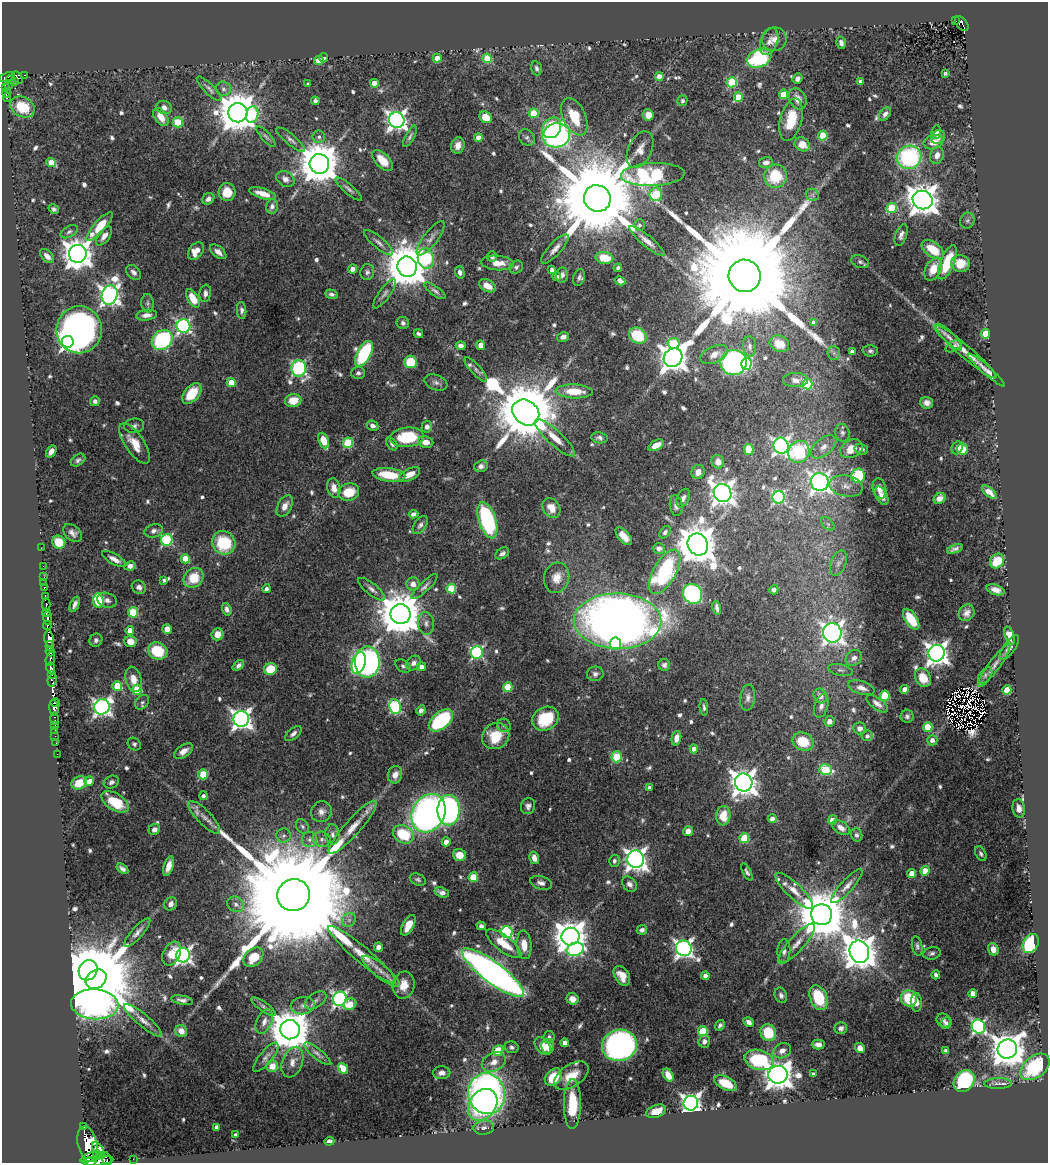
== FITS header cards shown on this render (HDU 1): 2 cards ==
NAXIS1  =                 1046
NAXIS2  =                 1161

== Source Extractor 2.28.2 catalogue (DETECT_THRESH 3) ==
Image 1046 x 1161 px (HDU 1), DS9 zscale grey, 1 PNG px = 1 image px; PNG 1050 x 1165 px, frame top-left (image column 1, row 1161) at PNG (2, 2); each listed source drawn as its Kron ellipse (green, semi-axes under 4 px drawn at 4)
Background 0.437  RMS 0.014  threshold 0.0422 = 3 sigma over >= 5 px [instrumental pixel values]
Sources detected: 710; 7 with non-positive FLUX_AUTO (blend fragments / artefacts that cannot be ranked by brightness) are neither listed nor drawn; of the other 703, the 500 brightest by FLUX_AUTO listed and drawn (203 fainter detections omitted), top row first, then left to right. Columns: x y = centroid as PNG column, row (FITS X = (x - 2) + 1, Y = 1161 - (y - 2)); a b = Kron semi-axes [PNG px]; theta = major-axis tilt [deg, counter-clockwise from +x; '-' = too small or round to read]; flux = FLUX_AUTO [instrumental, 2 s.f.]
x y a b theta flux
956 21 2 2 - 3.8
962 23 8 5 -50 24
774 39 12 12 - 9.3
769 42 14 8 68 6.5
841 43 6 4 -75 3.9
323 58 4 3 - 3.3
437 58 4 4 - 8.7
487 58 5 4 - 35
759 58 13 9 23 110
319 60 5 4 - 18
536 68 7 5 -74 2.8
945 73 4 3 - 2.4
25 75 3 2 - 9.2
659 76 4 4 - 9.7
7 77 8 3 21 150
17 78 7 4 -51 88
10 79 4 3 - 34
798 79 5 4 - 4.9
15 82 3 3 - 19
732 82 5 5 - 62
861 82 4 4 - 3.4
374 83 4 4 - 16
308 84 4 3 - 2.3
8 86 3 2 - 16
5 87 3 3 - 44
209 89 17 5 -45 3.7
223 89 7 7 - 3.8
6 93 5 3 - 40
783 94 4 4 - 23
738 97 4 4 - 24
7 98 4 2 - 12
798 99 11 8 -63 9.6
315 101 4 4 - 3
682 101 5 5 - 2.4
23 107 13 9 -28 30
164 107 8 6 -23 5.1
238 113 9 9 - 3500
534 113 5 5 - 35
885 114 7 5 52 3.8
252 115 8 6 75 58
648 115 6 5 - 11
161 117 10 6 -56 12
486 117 7 5 -34 15
574 117 20 11 -65 31
397 120 8 7 - 570
791 120 22 10 75 31
178 122 5 5 - 50
552 128 11 9 55 52
936 132 7 5 79 3.1
556 135 14 12 12 250
823 135 5 4 - 47
410 136 12 4 62 2.7
266 137 13 4 -47 2.7
319 137 6 6 - 2.8
938 137 7 6 - 4.9
478 138 4 4 - 13
527 138 9 7 -55 2.8
291 140 18 5 -40 4.3
933 142 10 7 17 10
802 144 8 6 -31 14
458 145 8 6 74 7.7
640 150 19 11 65 11
937 155 9 6 70 8.1
909 157 12 11 - 140
383 160 13 7 -46 16
766 162 7 5 12 5.3
51 163 5 4 - 19
319 164 10 9 - 3700
653 175 32 11 2 190
775 176 11 11 - 44
285 179 9 7 -34 5.7
349 189 17 4 -41 3.6
227 192 9 8 - 18
263 194 14 5 -17 12
656 194 7 6 - 46
812 195 6 6 - 2.5
597 198 13 13 - 24000
208 199 6 5 - 3.9
923 200 10 9 - 1700
272 206 7 6 - 3.9
891 208 5 5 - 49
54 209 5 4 - 2.4
967 220 8 7 - 2.9
640 225 5 5 - 2.5
100 226 19 5 48 27
69 232 9 5 31 2.5
901 235 11 5 71 4.1
104 236 11 5 54 6
431 238 21 7 52 6.6
647 241 22 5 -40 8.1
379 243 18 6 -40 4.8
555 249 19 6 47 7
933 250 12 7 -35 23
196 251 10 6 54 13
218 252 9 5 -39 6.3
78 254 9 9 - 1400
47 256 8 5 -44 6.3
492 257 5 5 - 2.9
604 258 9 6 -10 23
426 259 10 8 -75 68
860 262 9 6 -22 2.6
947 262 18 7 67 30
497 263 16 7 -4 13
960 263 9 8 - 16
407 267 10 9 - 4100
516 267 7 6 - 2.6
618 268 4 3 - 2.4
353 269 4 4 - 8.7
933 269 12 7 62 16
552 270 4 4 - 4.5
134 272 9 6 -44 3.9
367 272 8 7 - 3
460 272 6 4 -74 3.6
562 275 7 6 - 4.3
745 276 16 16 - 57000
557 277 4 4 - 5.9
579 277 9 5 70 3.4
620 281 5 4 - 3.7
487 286 9 6 -29 11
435 291 13 4 -36 3.1
205 293 9 5 81 4.5
331 294 6 4 -19 2.8
384 294 18 5 54 4.5
110 295 10 8 75 550
193 298 10 5 -59 19
148 303 9 6 -84 2.9
242 310 8 4 -86 2.9
147 315 10 5 7 5.3
814 322 4 4 - 3.7
403 323 6 6 - 2.9
183 326 7 6 - 230
79 330 23 23 - 570
418 334 5 3 - 2.5
985 334 5 4 - 40
638 336 9 7 -32 42
563 337 6 4 13 4.5
949 337 18 5 -45 5.9
162 340 11 9 39 140
68 342 6 5 - 350
674 343 6 5 - 44
779 344 10 8 -26 13
481 345 5 4 - 7.3
461 346 5 4 - 4.4
750 346 10 6 -86 3.9
954 346 9 5 32 2.8
870 351 7 5 -2 2.7
852 352 4 4 - 6.2
965 352 40 6 -40 16
834 353 7 6 - 2.6
364 354 14 7 61 90
714 354 15 8 24 8.4
673 358 10 9 - 1300
410 362 6 6 - 32
734 362 13 12 - 290
746 364 5 5 - 98
299 368 8 7 - 200
476 370 16 5 -48 4
986 370 24 4 -41 7.1
358 373 7 6 - 2.9
796 380 12 7 1 5.3
436 382 12 7 -21 4.1
231 383 4 4 - 22
807 384 5 5 - 59
574 391 18 7 -2 24
192 393 12 7 50 30
95 401 5 5 - 3.1
293 401 8 6 10 17
927 403 6 6 - 4.6
526 412 14 11 -40 11000
134 426 10 7 7 3.3
372 426 6 5 - 3.9
427 427 6 5 - 3.7
842 433 9 7 -73 3.7
407 437 17 10 4 43
555 438 26 7 -43 14
599 438 8 5 -9 3.1
324 440 8 5 -68 19
426 442 8 6 -8 8.2
348 443 5 5 - 56
135 444 23 9 -56 17
392 444 7 4 -51 2.6
656 445 8 4 28 10
781 446 8 7 - 320
824 447 15 8 40 8.8
957 448 7 5 67 4.1
749 449 5 5 - 26
851 449 12 9 28 17
861 449 7 5 -14 3.1
962 449 6 5 - 20
51 451 6 4 56 5.4
799 452 11 10 - 79
78 460 8 5 34 2.8
718 462 7 6 - 7.5
481 466 7 5 19 3.8
698 472 7 6 - 6.5
410 474 11 5 26 11
389 475 16 6 -7 30
858 476 7 6 - 73
820 482 9 8 - 480
846 486 17 10 -11 9.9
334 488 10 6 -75 9.4
879 488 10 6 -78 5.5
349 492 10 8 18 24
989 492 9 4 -40 7.9
723 493 9 8 - 970
882 496 10 5 -63 5.4
779 497 6 6 - 140
683 498 10 6 64 3.8
939 498 6 5 - 4.9
285 506 11 7 62 7.5
676 506 10 6 -80 4.2
551 508 10 8 -57 11
413 514 5 4 - 3.8
487 520 19 8 -72 140
828 524 8 5 -44 2.5
420 525 10 6 55 3.7
154 531 9 6 15 4.5
665 532 7 4 50 2.5
72 533 11 7 -40 5
624 536 11 5 -49 11
167 540 6 5 - 100
59 542 6 6 - 24
224 543 12 11 - 50
698 544 11 10 - 3200
41 548 2 2 - 4.5
659 548 6 5 - 3
955 549 8 3 21 2.9
502 553 7 5 34 3.2
114 559 13 5 -29 6.8
185 559 5 4 - 21
997 561 8 6 49 23
838 563 13 7 68 5.9
43 566 2 2 - 4.4
130 566 6 4 12 4.7
665 572 25 11 61 120
44 577 2 2 - 4
194 578 11 9 44 25
557 578 15 12 74 13
164 580 4 3 - 2.8
44 583 2 2 - 3.9
413 584 6 6 - 7
139 587 7 6 - 3.9
424 587 17 5 44 4
44 588 4 3 - 17
451 588 5 5 - 45
266 589 4 3 - 3.7
372 589 16 6 -39 4.8
774 590 5 4 - 3
996 590 9 5 -18 6.1
693 594 10 9 - 160
45 596 3 2 - 59
107 600 10 7 -17 4.4
98 601 7 5 -83 58
75 604 8 3 67 3.6
46 605 6 3 -86 50
717 608 7 3 -77 3.8
227 609 6 4 -72 4.2
133 612 5 5 - 53
46 613 4 3 - 170
967 613 9 7 57 5.3
401 614 10 10 - 4200
47 618 7 3 -89 200
911 619 12 6 -57 25
617 621 44 28 -1 1100
426 623 11 8 -85 5.1
47 626 4 3 - 83
167 629 5 5 - 6.7
130 630 4 4 - 11
832 633 10 9 - 610
217 634 6 6 - 11
1010 636 9 4 -69 8.2
49 639 8 4 -83 640
96 640 7 6 - 2.7
130 642 6 5 - 11
615 644 6 5 - 44
50 646 4 3 - 91
1009 648 15 5 54 4
158 651 10 8 -24 42
50 652 5 4 - 170
477 653 6 6 - 160
937 653 8 8 - 760
854 658 9 7 40 5.7
50 659 7 4 73 110
367 662 16 12 89 380
359 663 11 6 74 120
413 663 8 6 43 4.5
238 665 6 4 40 3.6
664 665 6 6 - 3.3
994 665 26 5 54 7.4
403 666 8 5 -35 2.5
421 667 4 4 - 6.9
51 668 6 3 -79 180
270 669 6 6 - 27
840 670 12 5 -12 3.5
52 674 3 3 - 59
595 674 8 7 - 3.7
985 675 9 5 54 2.4
923 678 10 7 -60 15
133 679 13 8 -76 11
52 680 6 4 81 55
117 686 5 5 - 37
508 687 5 4 - 23
861 688 13 6 -17 7.1
905 689 4 4 - 7.7
137 690 5 5 - 38
1007 690 4 4 - 27
820 696 8 6 -60 6.1
885 696 5 5 - 51
748 697 13 7 82 5.1
142 702 8 6 50 2.6
55 703 5 2 - 84
877 704 12 5 -36 6
821 706 12 6 74 5.7
102 707 8 7 - 380
395 707 8 6 -79 130
704 707 8 3 -84 2.4
54 708 8 4 -85 300
421 710 5 4 - 3.8
907 716 6 6 - 2.5
54 719 6 3 88 26
241 719 8 8 - 550
545 719 14 11 34 48
441 720 14 8 40 110
829 721 5 5 - 8.6
504 725 7 6 - 2.5
55 726 3 2 - 13
928 727 5 4 - 33
860 728 6 6 - 4.8
55 730 2 2 - 8.4
293 734 10 5 40 3.8
55 736 2 2 - 6.2
496 736 14 12 33 29
867 736 5 5 - 3.3
676 738 7 4 77 6.4
932 740 5 5 - 5.3
803 742 11 9 -25 32
56 743 2 2 - 4.2
134 744 7 6 - 2.4
694 749 4 4 - 8.8
183 751 11 6 35 7.6
57 754 2 2 - 4.9
617 757 5 5 - 53
825 770 6 5 - 63
203 774 5 5 - 37
395 775 9 7 70 8
89 781 5 4 - 8.3
111 782 8 6 22 3.4
744 782 9 8 - 1100
79 783 8 6 26 23
649 788 4 4 - 4.1
203 796 4 4 - 2.6
115 802 15 8 -33 39
528 806 8 7 - 3.7
1019 808 9 6 -80 7.7
449 810 15 11 90 270
321 812 11 10 - 5.7
429 813 20 16 61 450
723 816 9 7 84 19
204 817 21 7 -46 9.5
772 819 4 4 - 7.2
832 820 4 4 - 11
302 826 8 6 -54 2.4
353 827 35 8 48 19
841 828 10 6 -34 6.4
154 829 6 5 - 4.8
688 831 5 5 - 6.8
332 834 10 7 -82 4.2
403 834 11 8 -31 45
857 835 6 5 - 2.8
284 836 7 7 - 3.4
744 838 5 5 - 46
322 839 9 7 -15 4.3
309 840 7 7 - 4
446 842 4 4 - 10
981 854 8 5 -63 2.4
459 855 6 6 - 12
534 858 6 4 -74 7.3
636 859 8 8 - 670
614 861 6 5 - 3.3
169 866 10 4 72 10
122 869 6 4 -36 3.5
925 871 4 4 - 19
747 872 9 4 -62 2.5
912 874 4 4 - 18
473 877 5 4 - 35
418 879 8 5 -24 2.5
541 883 11 6 -16 4.4
629 884 8 6 -48 4.2
847 886 22 6 48 7.2
794 891 25 7 -44 11
442 892 7 4 -19 4.8
294 895 16 16 - 69000
171 904 7 6 - 4.3
236 904 9 7 -32 3.9
822 915 10 10 - 6300
349 920 7 6 - 3.5
408 925 11 5 62 14
481 926 4 4 - 3.2
642 930 5 4 - 3.6
137 932 18 5 49 5.4
507 932 6 6 - 140
571 937 9 8 - 2000
504 944 21 8 -37 24
797 944 26 7 48 11
1031 944 10 7 61 85
524 945 14 7 -85 13
917 946 10 5 -79 2.8
378 947 5 4 - 5.4
684 948 8 7 - 420
575 949 9 6 18 120
993 949 6 5 - 8.6
784 951 12 6 88 4.9
859 952 11 9 -69 2200
932 953 8 6 14 2.8
172 954 13 8 64 14
183 955 7 6 - 370
362 955 44 8 -40 21
253 957 11 8 44 22
88 970 10 9 - 4300
381 971 23 7 -38 9.9
493 973 38 10 -37 720
936 975 4 3 - 2.9
622 976 11 7 -58 11
705 976 4 4 - 4.4
96 979 11 8 37 18000
404 985 14 11 77 13
973 993 4 4 - 9.6
781 995 8 6 -68 3.5
819 998 13 8 -68 46
909 998 8 7 - 39
340 999 7 6 - 260
573 999 6 5 - 8.4
182 1000 11 4 -10 3.7
316 1000 12 7 35 4.4
916 1002 9 5 -87 7.4
95 1004 23 15 -3 900
350 1004 6 5 - 15
303 1006 12 8 6 6.1
264 1007 15 4 -35 3.5
143 1020 24 6 -40 8.2
944 1020 7 6 - 3.8
264 1021 13 7 67 6.9
749 1022 5 4 - 4.8
946 1023 6 5 - 2.6
720 1025 5 4 - 2.6
978 1027 7 6 - 210
841 1028 6 6 - 3.1
290 1030 9 9 - 3800
181 1031 6 5 - 8.7
703 1031 5 5 - 43
768 1033 8 7 - 36
549 1037 6 5 - 3
704 1041 6 5 - 4.3
565 1043 4 4 - 6.5
818 1044 6 5 - 5.3
619 1045 17 15 14 290
543 1046 10 6 -50 15
548 1046 7 6 - 9.2
511 1047 7 6 - 2.6
860 1048 5 4 - 8.1
1007 1049 10 9 - 2200
498 1050 5 5 - 47
782 1051 9 7 27 6.4
946 1051 4 4 - 2.4
318 1054 17 5 -38 3.8
266 1057 18 6 50 4.7
759 1060 15 10 -15 80
292 1062 16 10 70 9
494 1062 13 9 27 9.7
272 1066 6 5 - 13
1035 1067 17 10 38 86
343 1068 6 4 -49 14
442 1073 9 6 2 5.5
813 1074 4 4 - 3
668 1075 7 4 -59 11
778 1075 10 9 - 1300
571 1076 19 11 34 19
554 1077 10 7 46 33
964 1081 12 9 49 98
726 1083 12 6 -26 23
998 1084 14 5 1 4.6
487 1094 20 18 -77 480
691 1103 7 7 - 560
572 1104 25 8 89 34
483 1105 17 13 52 98
656 1111 10 6 20 14
84 1126 3 2 - 29
217 1127 4 4 - 5.5
484 1128 10 7 8 4.1
235 1135 4 3 - 3.3
329 1141 5 4 - 4.3
87 1144 18 9 -77 1200
98 1149 7 4 -52 290
97 1155 5 3 - 120
101 1155 4 3 - 110
90 1157 10 4 24 290
107 1159 7 2 -70 31
133 1159 2 2 - 4.5
98 1161 15 4 6 480
90 1162 6 2 3 330
At the frame edge (FLAGS 8, measured only in part): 3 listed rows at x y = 107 1159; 98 1161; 90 1162
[203 fainter detections neither listed nor drawn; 7 non-positive-flux detections neither listed nor drawn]